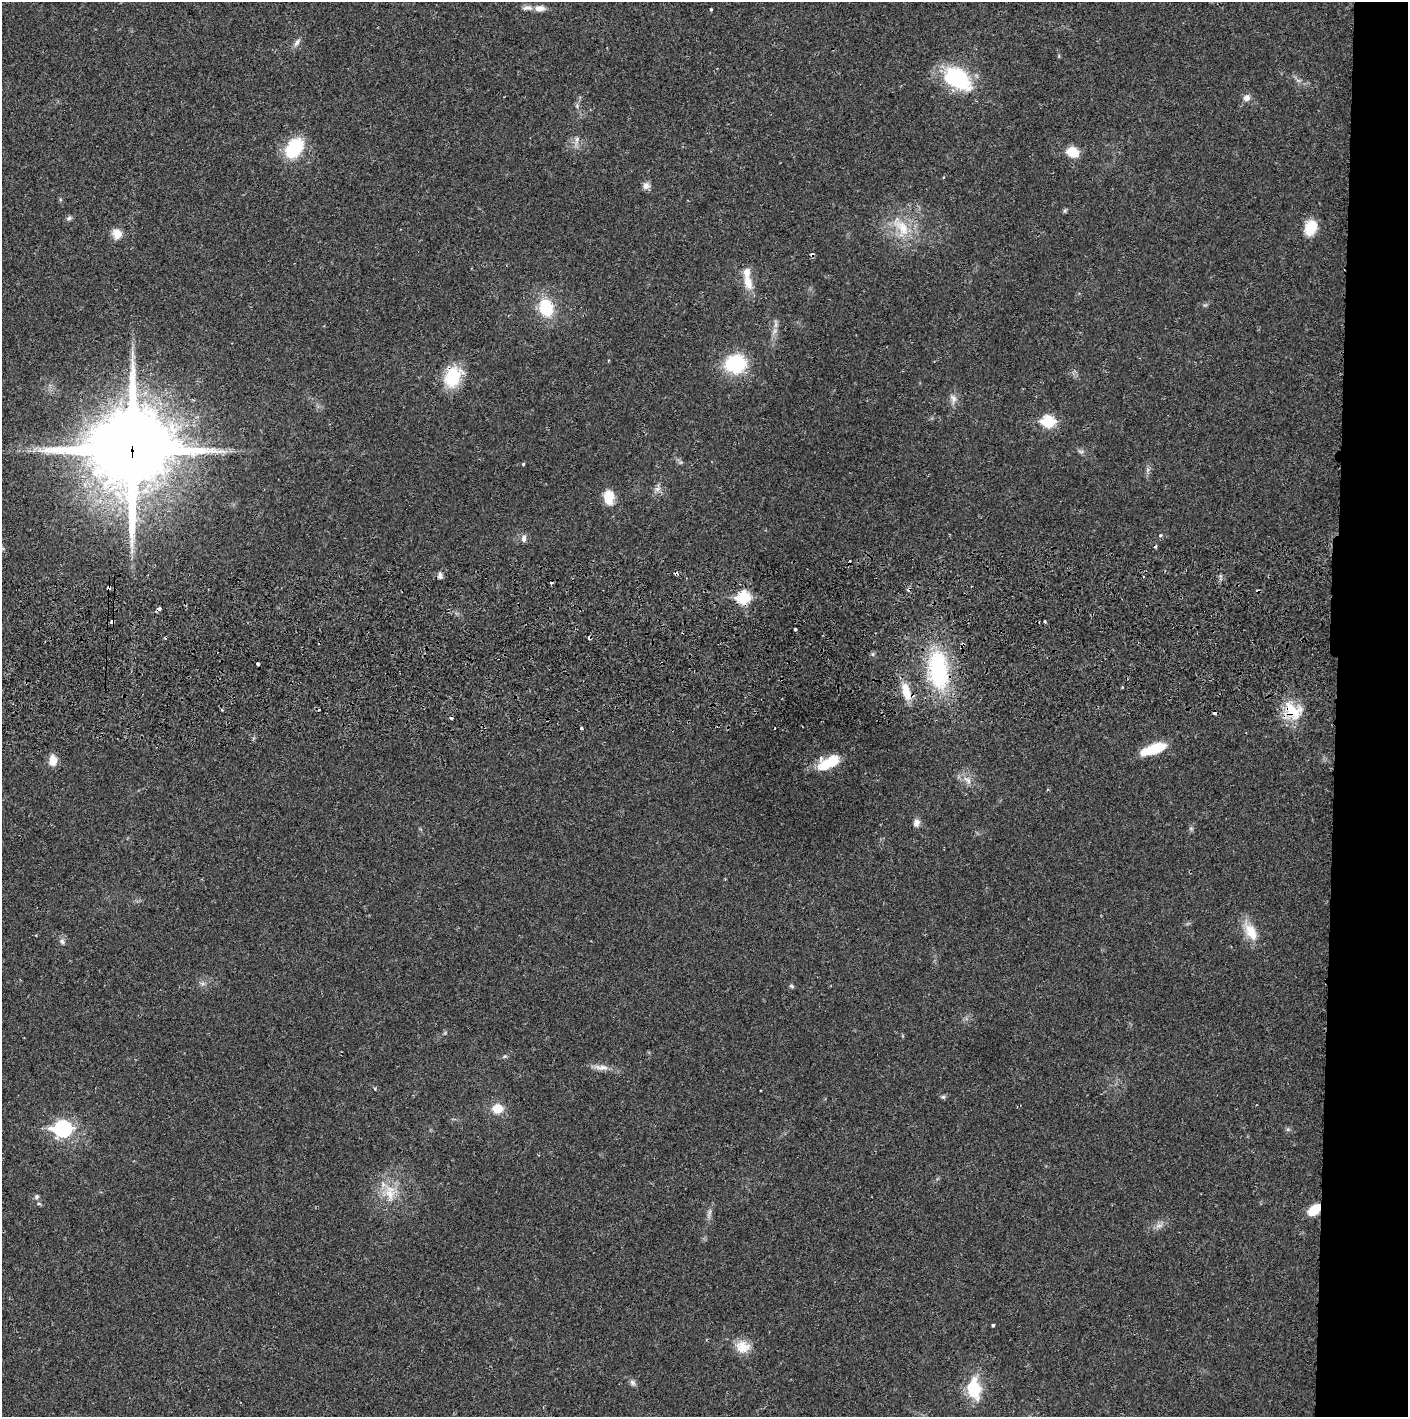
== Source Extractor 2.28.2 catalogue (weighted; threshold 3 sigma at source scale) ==
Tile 6 of 3 x 3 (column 3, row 2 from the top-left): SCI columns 2817-4222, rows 1471-2885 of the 4229 x 4359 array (HDU 1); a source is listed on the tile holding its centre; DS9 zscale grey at full resolution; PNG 1410 x 1419 px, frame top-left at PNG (2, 2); no overlay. Shown black and unused: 5% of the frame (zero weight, under 2 of 3 exposures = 3% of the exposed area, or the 3 px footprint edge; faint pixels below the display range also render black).
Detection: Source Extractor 2.28.2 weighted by HDU 2 'WHT'; one run over the whole footprint, this tile lists its part. Background 0.0215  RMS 0.0035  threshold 0.0157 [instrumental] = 3 sigma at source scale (4.5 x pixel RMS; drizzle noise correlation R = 1.50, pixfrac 1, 0.05/0.05 arcsec/px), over >= 5 px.
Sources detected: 81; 1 inside a brighter object's white glare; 13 cosmic-ray / hot-pixel residue — not listed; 3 inside a brighter listed object's ellipse — not listed separately; the other 64 listed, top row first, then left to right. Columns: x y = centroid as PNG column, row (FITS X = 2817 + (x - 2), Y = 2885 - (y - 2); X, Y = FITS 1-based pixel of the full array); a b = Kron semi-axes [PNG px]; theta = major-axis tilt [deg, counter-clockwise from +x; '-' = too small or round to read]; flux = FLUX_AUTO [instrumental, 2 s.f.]
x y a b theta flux
539 8 14 8 -1 2.5
711 9 3 3 - 0.55
297 42 13 6 56 1.4
957 78 32 20 -34 28
1246 98 9 8 - 1.7
577 139 7 6 - 1
294 148 25 17 55 15
1072 152 10 8 -30 9.3
646 186 10 9 - 1.6
69 218 7 6 - 0.81
902 228 28 16 -63 11
1311 228 17 12 68 7.2
117 234 12 10 -78 3.5
748 282 22 11 -73 5
546 308 17 13 -74 15
775 331 7 5 89 1.1
736 364 21 18 8 21
453 377 25 18 59 13
953 398 13 7 -57 1.8
1048 422 7 6 - 27
132 451 29 27 5 3700
1081 451 8 4 0 0.71
523 464 4 4 - 0.34
657 489 9 7 32 1.5
608 497 18 11 -89 5.8
1160 535 5 4 - 0.61
524 539 10 6 90 1.3
440 576 9 5 -84 0.97
109 588 3 3 - 9.7
744 598 7 6 - 30
159 609 4 3 - 2
112 621 3 3 - 11
1045 621 4 3 - 0.38
795 630 3 3 - 1.6
258 664 3 3 - 0.97
938 670 53 25 -83 34
1122 687 3 2 - 0.41
906 691 25 10 -77 6.3
222 710 4 3 - 0.49
1292 711 28 19 -45 10
581 728 3 3 - 1.1
1153 749 29 10 19 11
53 760 10 8 88 4.3
832 762 17 14 33 6.8
968 780 13 5 -36 1.8
916 823 10 8 70 1.7
1251 932 26 14 -60 6.8
62 941 8 6 -59 1
203 984 7 4 0 0.76
791 986 7 4 -27 0.57
504 1056 7 4 10 0.58
601 1067 21 7 -3 2.8
943 1097 6 5 - 0.61
498 1109 10 9 - 5.9
63 1129 9 7 6 86
390 1193 26 13 -88 7.7
37 1197 6 6 - 0.74
39 1204 5 3 - 0.44
1314 1210 11 7 42 8.9
1159 1226 9 4 8 1.2
993 1325 3 3 - 0.61
743 1347 19 16 -8 5.4
632 1382 9 6 -46 1.1
974 1389 24 14 -83 13
Overlapping masked pixels (flux is a lower limit): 9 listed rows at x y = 453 377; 132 451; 109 588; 744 598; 159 609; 112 621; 906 691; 1292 711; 1314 1210